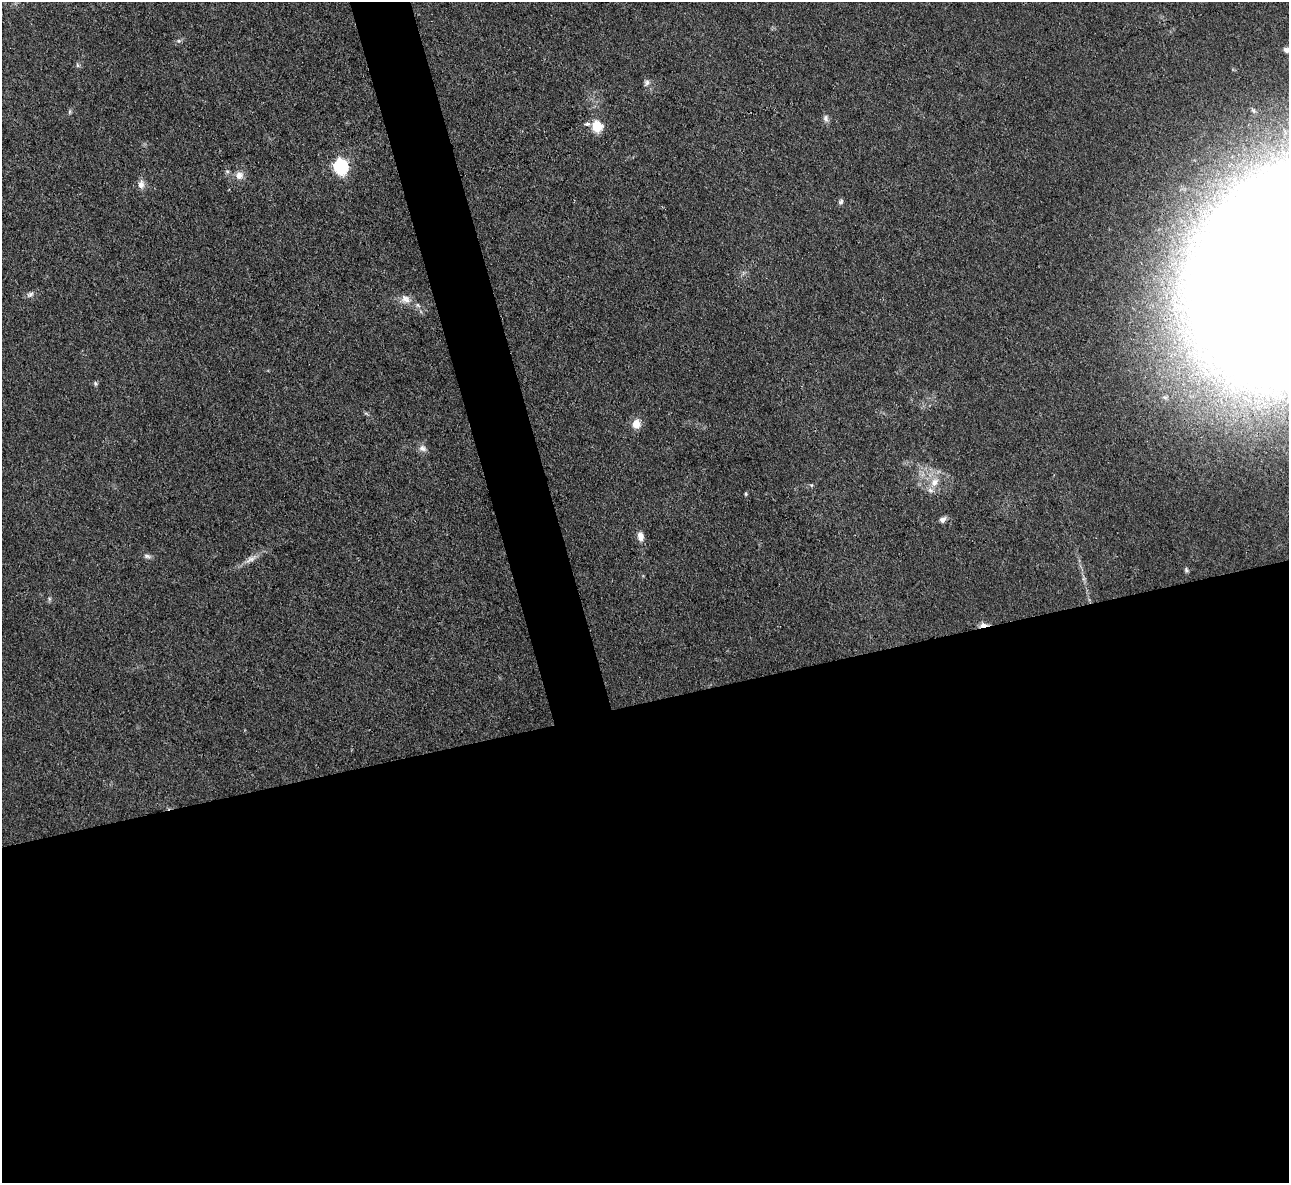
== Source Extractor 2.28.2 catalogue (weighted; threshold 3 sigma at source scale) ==
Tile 15 of 4 x 4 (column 3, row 4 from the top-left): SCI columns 2574-3860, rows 142-1322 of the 5146 x 5128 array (HDU 1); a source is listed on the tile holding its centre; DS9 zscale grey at full resolution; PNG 1291 x 1185 px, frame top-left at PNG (2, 2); no overlay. Shown black and unused: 43% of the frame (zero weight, under 3 of 4 exposures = <1% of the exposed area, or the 3 px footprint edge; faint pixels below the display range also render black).
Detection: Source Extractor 2.28.2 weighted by HDU 2 'WHT'; one run over the whole footprint, this tile lists its part. Background 0.0978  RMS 0.0066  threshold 0.0297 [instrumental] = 3 sigma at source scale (4.5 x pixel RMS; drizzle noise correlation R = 1.50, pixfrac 1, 0.05/0.05 arcsec/px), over >= 5 px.
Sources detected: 28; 1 inside a brighter listed object's ellipse — not listed separately; the other 27 listed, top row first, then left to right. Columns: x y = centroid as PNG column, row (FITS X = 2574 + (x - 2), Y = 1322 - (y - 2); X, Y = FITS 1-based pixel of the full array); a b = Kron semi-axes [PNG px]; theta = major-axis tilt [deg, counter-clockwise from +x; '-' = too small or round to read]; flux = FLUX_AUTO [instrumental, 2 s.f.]
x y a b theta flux
178 41 6 5 - 1.4
1287 50 9 6 -8 3
78 65 6 5 - 1.3
646 83 9 6 55 2
70 112 8 4 82 1.1
826 118 10 7 -74 2.4
587 124 6 4 10 2.5
597 126 6 6 - 51
341 166 7 6 - 140
239 175 11 11 - 5.1
141 185 12 8 -90 4.1
841 202 8 5 46 1.5
30 294 10 6 37 2.1
405 299 15 11 -31 6.4
95 383 7 5 -83 1.1
636 424 8 7 - 10
422 448 10 8 -22 3.4
934 482 13 9 73 7
811 485 5 4 - 0.85
746 494 5 4 - 0.88
943 519 9 6 35 2.5
640 536 12 8 -76 4.5
147 556 10 5 -11 2
251 559 19 7 33 5
1186 570 6 5 - 1.3
49 599 6 4 72 1.1
983 625 8 4 6 9
Overlapping masked pixels (flux is a lower limit): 1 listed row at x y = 983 625
Isophote crosses this tile's border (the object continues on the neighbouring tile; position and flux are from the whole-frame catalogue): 1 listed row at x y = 1287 50